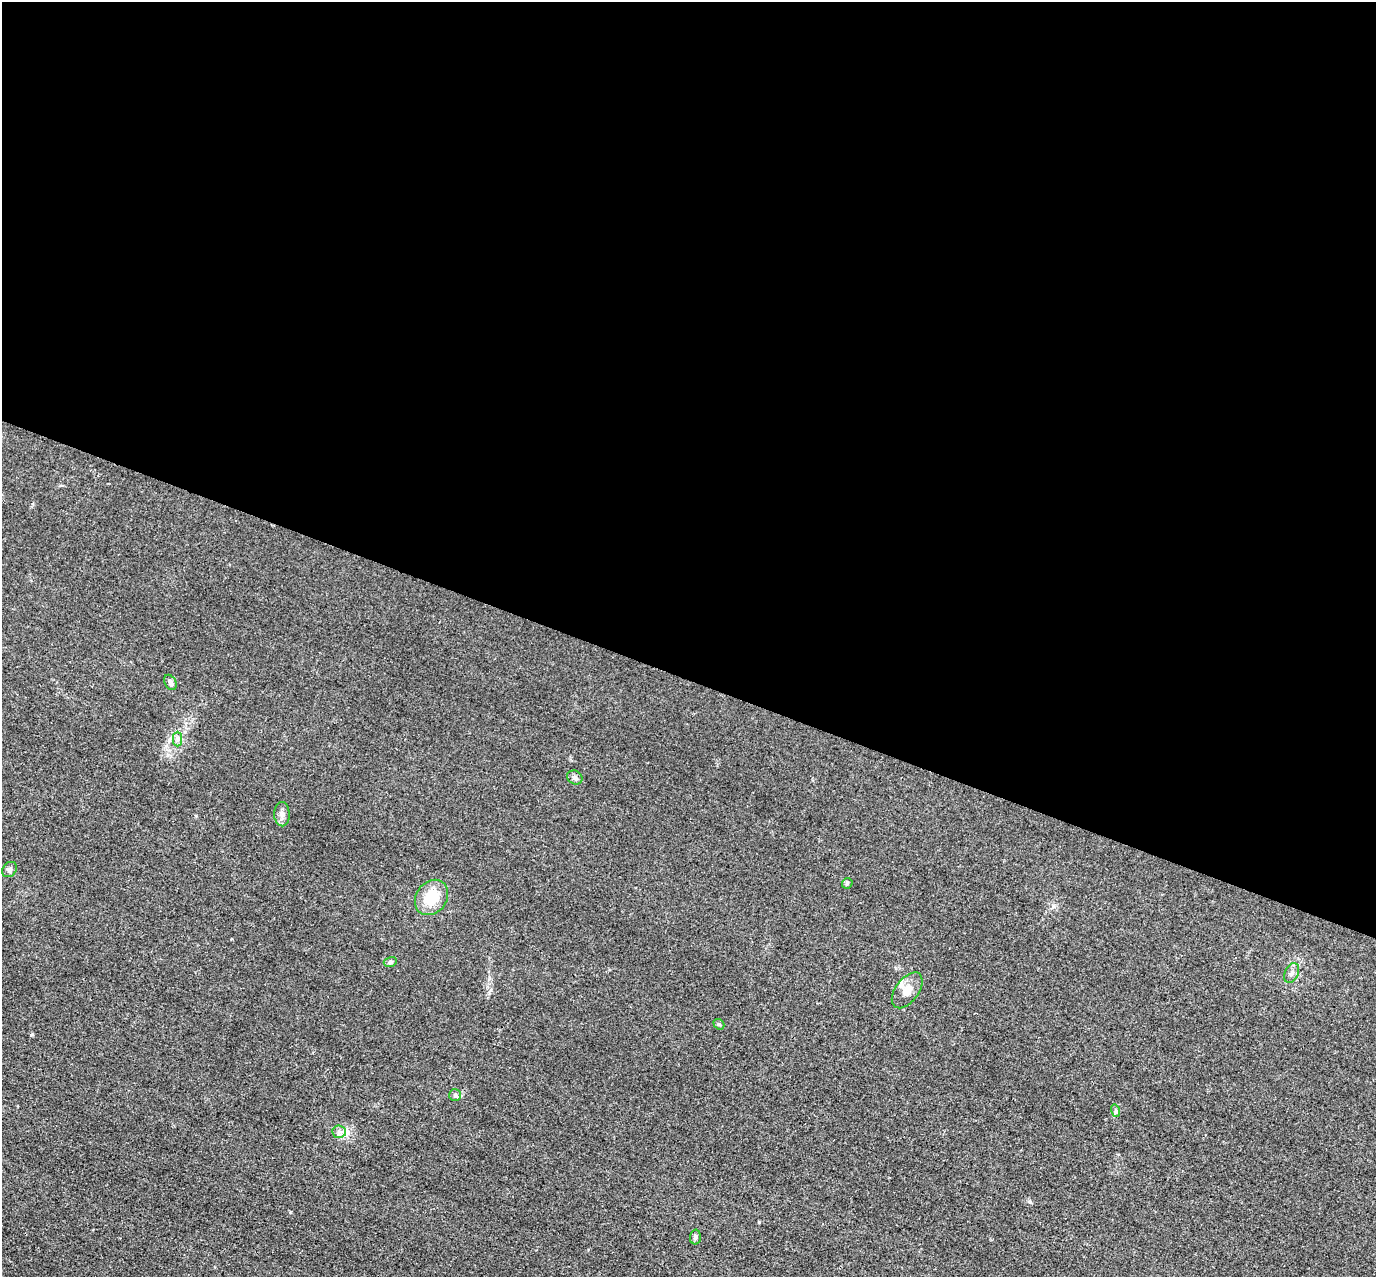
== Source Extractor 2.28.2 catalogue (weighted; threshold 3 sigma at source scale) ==
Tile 3 of 4 x 4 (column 3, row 1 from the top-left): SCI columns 2755-4128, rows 4104-5378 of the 5509 x 5524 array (HDU 1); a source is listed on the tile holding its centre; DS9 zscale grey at full resolution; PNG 1378 x 1279 px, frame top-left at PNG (2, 2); each listed source drawn as its Kron ellipse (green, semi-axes under 4 px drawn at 4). Shown black and unused: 53% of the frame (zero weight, under 3 of 4 exposures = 1% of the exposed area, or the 3 px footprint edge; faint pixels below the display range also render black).
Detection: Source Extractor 2.28.2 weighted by HDU 2 'WHT'; one run over the whole footprint, this tile lists its part. Background 0.028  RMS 0.0044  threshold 0.02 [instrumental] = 3 sigma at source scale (4.5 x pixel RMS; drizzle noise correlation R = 1.50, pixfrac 1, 0.05/0.05 arcsec/px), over >= 5 px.
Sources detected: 16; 1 inside a brighter listed object's ellipse — not listed separately; the other 15 listed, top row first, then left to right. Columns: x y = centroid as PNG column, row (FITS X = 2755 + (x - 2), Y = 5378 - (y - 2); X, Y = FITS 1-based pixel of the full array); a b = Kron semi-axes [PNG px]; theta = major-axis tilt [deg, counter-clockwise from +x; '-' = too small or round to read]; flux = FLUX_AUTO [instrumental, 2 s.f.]
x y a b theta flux
170 682 8 5 -62 1.7
177 739 7 4 -90 1.2
575 777 8 6 -30 1.4
282 814 12 7 -89 2.2
9 869 8 6 47 1.3
847 883 6 4 47 0.62
431 897 19 15 53 12
390 962 6 5 - 0.84
1292 973 10 7 66 1.7
907 990 20 11 53 5.2
719 1024 6 4 -40 0.67
455 1095 6 6 - 1
1116 1111 6 4 -72 0.67
339 1132 7 6 - 1.4
695 1237 7 5 89 1.1
Unlisted compact peaks at least as high as the median listed source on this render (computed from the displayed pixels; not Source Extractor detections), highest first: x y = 1030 1202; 31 1035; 759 1222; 290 1212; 491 990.